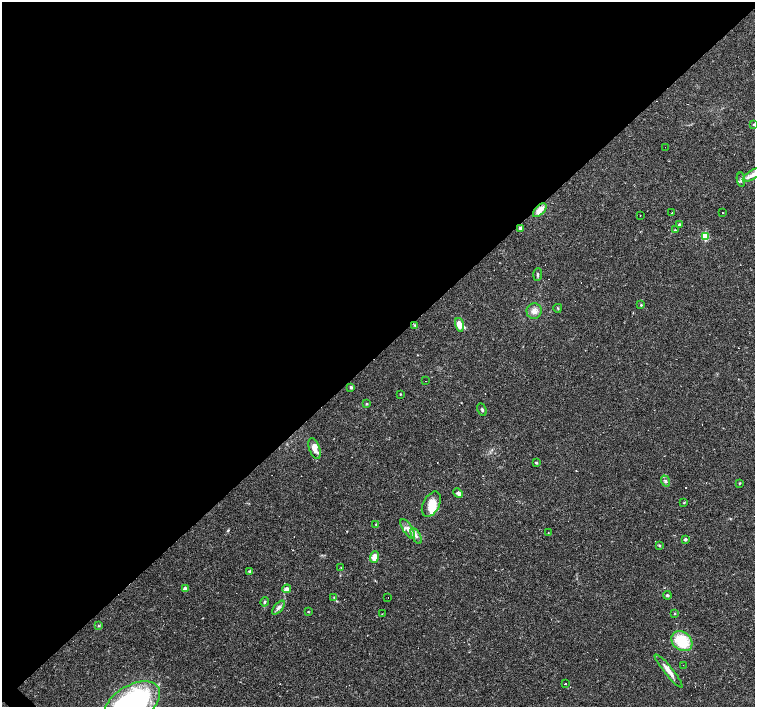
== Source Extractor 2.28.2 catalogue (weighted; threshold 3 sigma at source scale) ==
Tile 2 of 4 x 4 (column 2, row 1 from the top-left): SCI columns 1506-3010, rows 4382-5791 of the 6021 x 6009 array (HDU 1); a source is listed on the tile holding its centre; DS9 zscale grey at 2 x 2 block average (1 PNG px = mean of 2 x 2 image px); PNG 757 x 709 px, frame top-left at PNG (2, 2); each listed source drawn as its Kron ellipse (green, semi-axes under 4 px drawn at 4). Shown black and unused: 50% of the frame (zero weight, under 2 of 3 exposures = <1% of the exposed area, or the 3 px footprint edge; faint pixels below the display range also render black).
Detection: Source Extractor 2.28.2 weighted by HDU 2 'WHT'; one run over the whole footprint, this tile lists its part. Background 0.0388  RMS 0.0031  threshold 0.0141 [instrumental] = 3 sigma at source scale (4.5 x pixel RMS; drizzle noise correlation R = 1.50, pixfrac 1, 0.0396/0.0396 arcsec/px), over >= 5 px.
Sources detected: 80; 23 cosmic-ray / hot-pixel residue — neither listed nor drawn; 2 inside a brighter listed object's ellipse — not listed separately; the other 55 listed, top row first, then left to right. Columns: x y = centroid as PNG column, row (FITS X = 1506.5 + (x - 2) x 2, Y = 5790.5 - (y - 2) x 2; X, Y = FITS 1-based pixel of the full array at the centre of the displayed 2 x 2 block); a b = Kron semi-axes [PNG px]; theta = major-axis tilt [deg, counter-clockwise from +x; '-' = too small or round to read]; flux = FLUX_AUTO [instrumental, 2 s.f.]
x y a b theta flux
754 124 3 3 - 0.87
665 147 2 2 - 1.1
752 175 11 4 31 4
741 180 7 3 -84 1.7
540 210 8 4 46 6.2
672 213 2 2 - 0.78
723 213 2 2 - 0.56
640 216 2 2 - 0.6
679 225 2 2 - 2.4
520 228 3 3 - 1.6
675 230 2 2 - 0.64
705 236 3 3 - 35
538 274 6 3 85 1.1
641 305 3 3 - 0.62
558 308 4 2 - 0.67
534 311 8 7 - 4.2
415 325 3 3 - 0.68
459 325 7 4 -76 6.6
425 381 2 2 - 0.29
351 387 4 3 - 1.1
400 394 2 2 - 0.57
367 404 3 3 - 0.7
482 410 6 3 -64 0.98
315 449 11 5 -71 6.7
536 463 3 2 - 0.95
665 481 5 4 - 1.7
740 483 3 2 - 0.53
458 493 5 3 - 2
684 503 3 3 - 0.51
431 504 13 8 61 11
376 525 3 3 - 0.48
408 529 11 4 -58 3.8
548 532 2 2 - 0.28
416 536 9 4 -60 2.7
685 539 2 2 - 2.4
659 546 3 3 - 0.75
374 557 6 4 69 7.1
341 568 2 2 - 0.3
249 571 3 3 - 0.79
185 589 2 2 - 7.6
287 589 4 3 - 2.6
667 595 4 3 - 1.4
334 597 4 2 - 0.67
388 597 2 2 - 1.2
264 602 5 3 - 0.95
278 608 8 4 49 2.5
308 612 3 2 - 0.46
675 613 2 2 - 0.45
382 614 2 2 - 0.25
98 626 3 2 - 0.49
682 641 11 9 -40 24
683 665 2 2 - 0.37
669 671 21 4 -51 6.1
565 684 2 2 - 0.68
132 703 30 17 30 200
Overlapping masked pixels (flux is a lower limit): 1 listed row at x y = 540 210
Isophote crosses this tile's border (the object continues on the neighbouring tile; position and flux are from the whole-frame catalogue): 3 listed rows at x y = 754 124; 752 175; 132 703